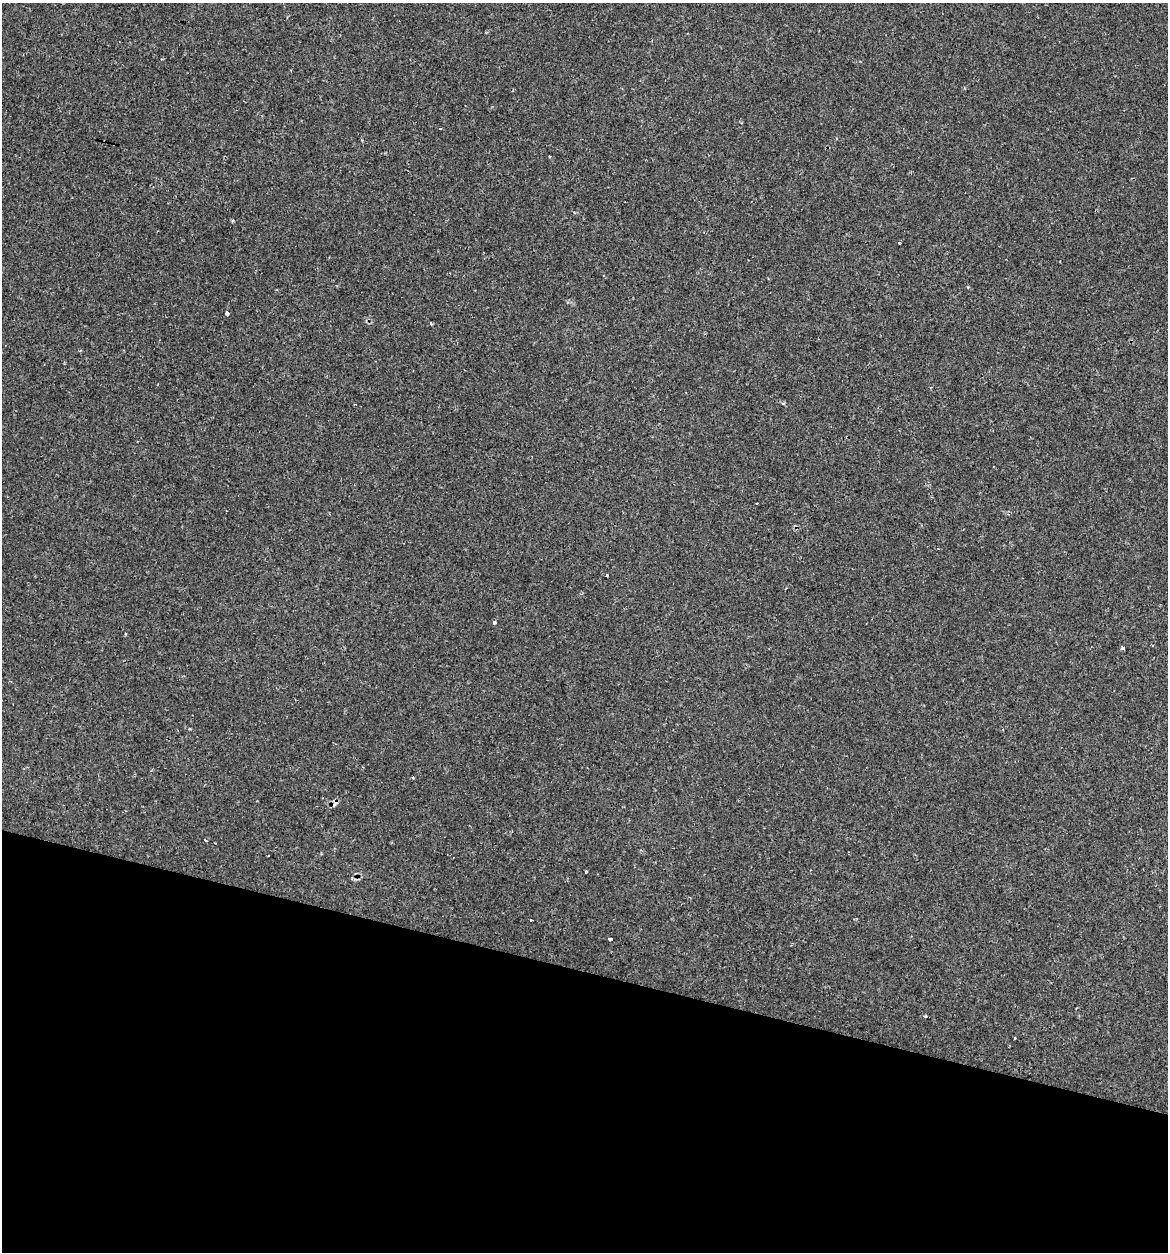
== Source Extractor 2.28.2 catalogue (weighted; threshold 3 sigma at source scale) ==
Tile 15 of 4 x 4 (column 3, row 4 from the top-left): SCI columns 2456-3621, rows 32-1281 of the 5031 x 5032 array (HDU 1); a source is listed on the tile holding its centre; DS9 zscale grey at full resolution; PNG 1170 x 1254 px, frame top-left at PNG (2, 3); no overlay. Shown black and unused: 22% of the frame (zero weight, under 2 of 3 exposures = <1% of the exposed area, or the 3 px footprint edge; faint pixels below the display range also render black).
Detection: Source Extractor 2.28.2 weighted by HDU 2 'WHT'; one run over the whole footprint, this tile lists its part. Background 0.0939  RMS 0.006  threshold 0.0269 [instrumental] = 3 sigma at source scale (4.5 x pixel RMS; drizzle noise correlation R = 1.50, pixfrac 1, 0.05/0.05 arcsec/px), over >= 5 px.
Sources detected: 20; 3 cosmic-ray / hot-pixel residue — not listed; the other 17 listed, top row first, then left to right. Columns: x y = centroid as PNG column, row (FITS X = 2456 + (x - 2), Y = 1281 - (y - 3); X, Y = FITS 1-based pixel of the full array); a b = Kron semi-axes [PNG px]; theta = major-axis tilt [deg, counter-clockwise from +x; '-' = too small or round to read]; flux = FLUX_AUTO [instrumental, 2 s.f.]
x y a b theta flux
440 128 3 2 - 0.66
550 156 3 3 - 1.1
574 212 4 4 - 0.77
899 243 3 3 - 1.3
227 313 5 4 - 1.7
431 323 3 2 - 0.98
783 403 4 4 - 0.99
607 575 3 2 - 0.43
494 622 3 3 - 1.7
1123 648 3 3 - 1.8
189 729 3 3 - 0.55
205 840 3 3 - 2.3
586 872 3 3 - 1.9
531 920 3 2 - 1.1
610 939 4 3 - 3.5
925 1016 3 3 - 2.3
1015 1038 3 2 - 0.78